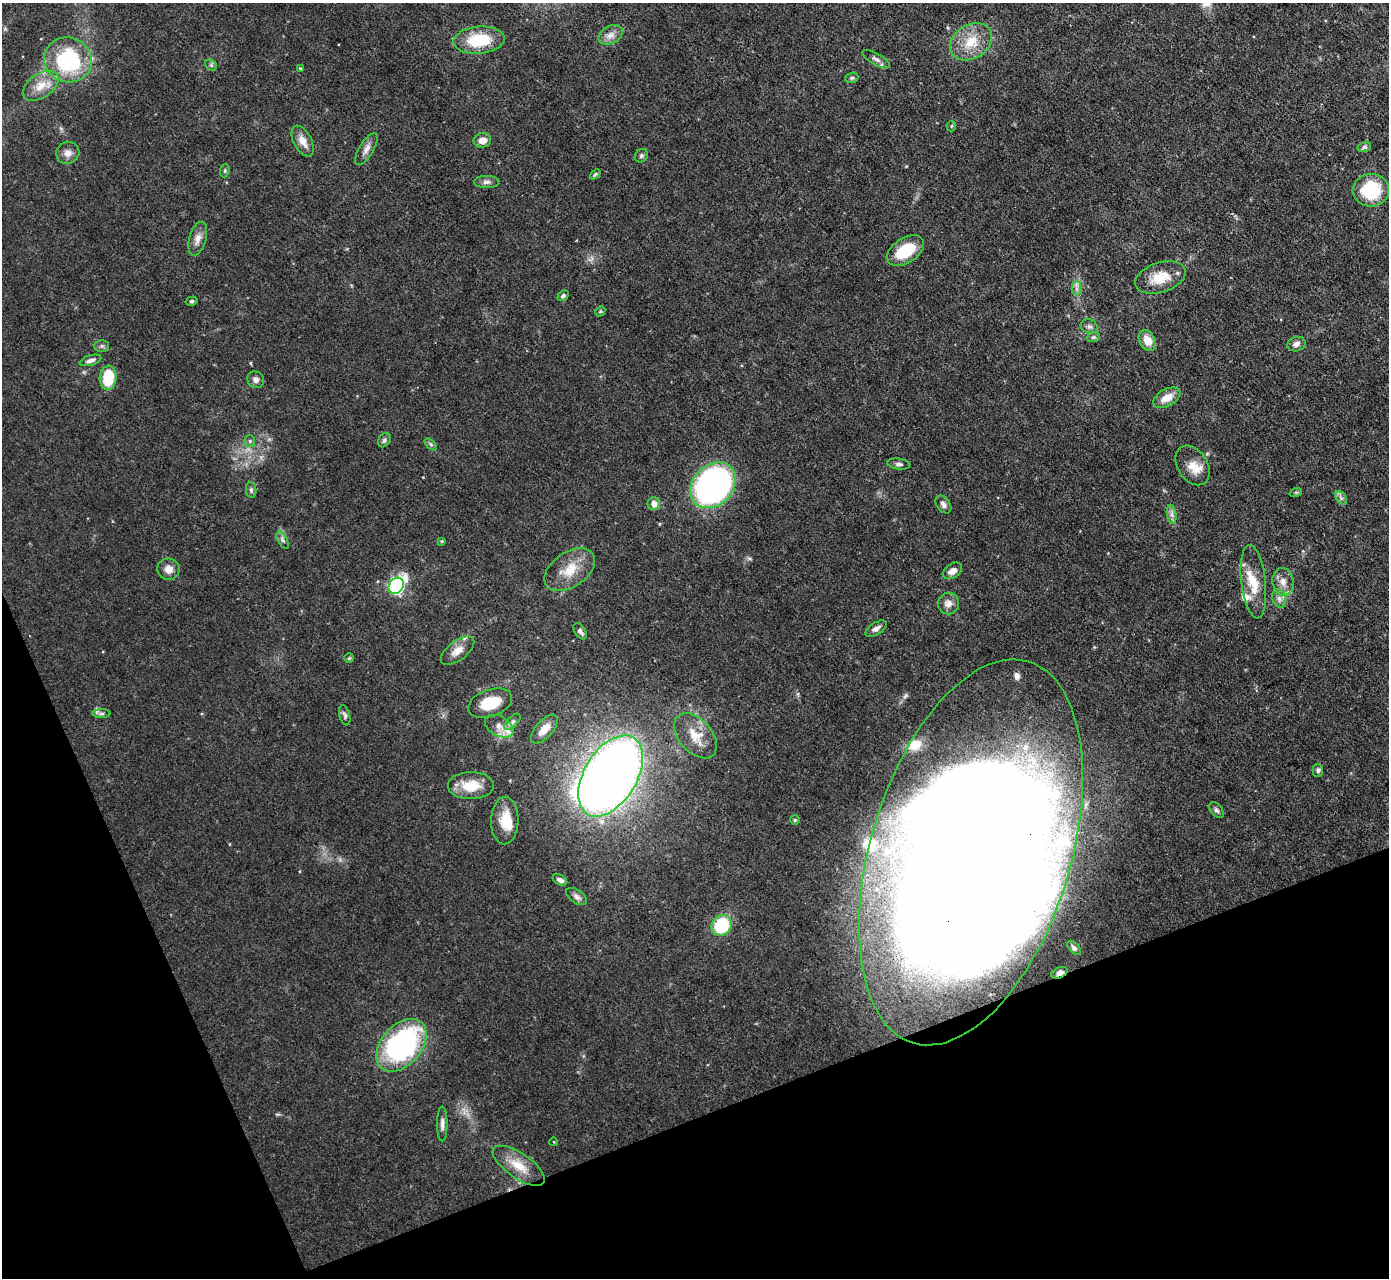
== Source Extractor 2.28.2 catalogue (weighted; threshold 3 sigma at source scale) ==
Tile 14 of 4 x 4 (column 2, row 4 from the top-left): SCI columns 1389-2775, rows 151-1426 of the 5551 x 5536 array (HDU 1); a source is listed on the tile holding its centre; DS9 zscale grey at full resolution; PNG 1391 x 1280 px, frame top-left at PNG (2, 3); each listed source drawn as its Kron ellipse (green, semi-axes under 4 px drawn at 4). Shown black and unused: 19% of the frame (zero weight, under 3 of 4 exposures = <1% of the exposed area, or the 3 px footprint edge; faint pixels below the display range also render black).
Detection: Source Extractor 2.28.2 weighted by HDU 2 'WHT'; one run over the whole footprint, this tile lists its part. Background 0.0852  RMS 0.0051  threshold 0.0229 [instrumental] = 3 sigma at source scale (4.5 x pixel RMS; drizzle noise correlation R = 1.50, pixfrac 1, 0.05/0.05 arcsec/px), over >= 5 px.
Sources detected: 98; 1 too faint to see at this stretch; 4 inside a brighter object's white glare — neither listed nor drawn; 8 inside a brighter listed object's ellipse — not listed separately; the other 85 listed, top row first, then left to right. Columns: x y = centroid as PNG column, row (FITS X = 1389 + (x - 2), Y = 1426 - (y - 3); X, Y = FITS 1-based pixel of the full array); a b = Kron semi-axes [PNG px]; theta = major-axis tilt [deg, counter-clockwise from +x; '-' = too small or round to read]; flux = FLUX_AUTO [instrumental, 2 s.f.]
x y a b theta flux
610 35 13 9 29 3.7
479 40 26 13 5 22
971 42 22 17 34 13
876 59 15 6 -30 2.2
68 60 24 22 -20 52
211 65 6 5 - 0.9
300 68 4 3 - 0.64
852 78 7 5 21 0.9
41 86 20 12 34 8.1
951 126 5 5 - 0.76
482 140 9 7 10 4.4
303 141 17 9 -62 5.1
1364 147 7 5 15 0.94
366 149 18 7 58 3.3
68 153 12 11 - 3.3
641 156 7 6 - 1.2
225 171 6 4 84 0.8
595 174 6 4 39 0.74
486 182 12 6 1 2
1371 190 18 16 5 26
198 239 17 8 74 4.2
905 251 21 12 33 18
1160 277 26 15 18 12
1076 288 7 4 -90 1.7
563 296 6 4 40 1
192 301 6 4 16 0.83
600 311 5 4 - 0.69
1089 326 9 7 -22 1.7
1093 337 6 5 - 1
1147 340 11 8 -58 6.9
1296 344 9 7 18 2.3
101 346 7 6 - 1.2
90 360 11 5 16 2
108 378 12 8 86 18
256 379 9 8 - 2.5
1167 398 15 8 29 6.3
384 440 8 5 54 1.2
250 441 6 5 - 1.1
431 444 7 4 -45 0.99
899 464 12 5 -7 1.6
1193 465 21 15 -57 7.9
713 485 25 20 45 160
251 490 8 5 -82 1.1
1296 492 6 4 18 0.7
1341 498 7 5 -55 1.3
654 504 6 6 - 4
943 504 10 6 -54 2
1172 514 10 4 -82 2
283 540 9 4 -63 1.3
442 541 4 3 - 0.59
169 569 11 10 - 4.4
570 570 28 17 35 13
952 571 11 7 34 3.4
1253 582 37 12 -83 12
1283 582 14 10 -80 4.8
396 586 9 7 53 110
1279 598 9 7 -75 2.3
948 603 11 10 - 3.5
876 629 12 6 32 2.2
580 631 9 5 -58 1.4
458 651 20 9 37 5.4
349 658 5 5 - 0.62
490 703 23 13 20 14
102 714 9 4 0 1.1
345 715 10 5 -76 1.3
512 722 10 5 45 1.6
499 726 15 10 -28 4.6
544 729 17 8 48 7.8
695 736 26 16 -48 11
1318 770 7 5 90 1.1
610 776 45 26 59 520
471 786 23 13 0 12
1216 810 9 5 -51 1.3
505 820 24 13 88 9.2
795 820 5 5 - 0.76
971 852 199 100 73 2500
560 880 8 5 -28 2
577 897 12 6 -34 2
722 925 11 9 50 25
1074 948 8 5 -48 1.5
1060 973 8 5 23 2.8
401 1045 30 20 48 100
442 1124 17 5 -90 2.4
554 1142 4 2 - 0.32
519 1166 30 12 -35 11
Overlapping masked pixels (flux is a lower limit): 3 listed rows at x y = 610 776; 971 852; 1060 973